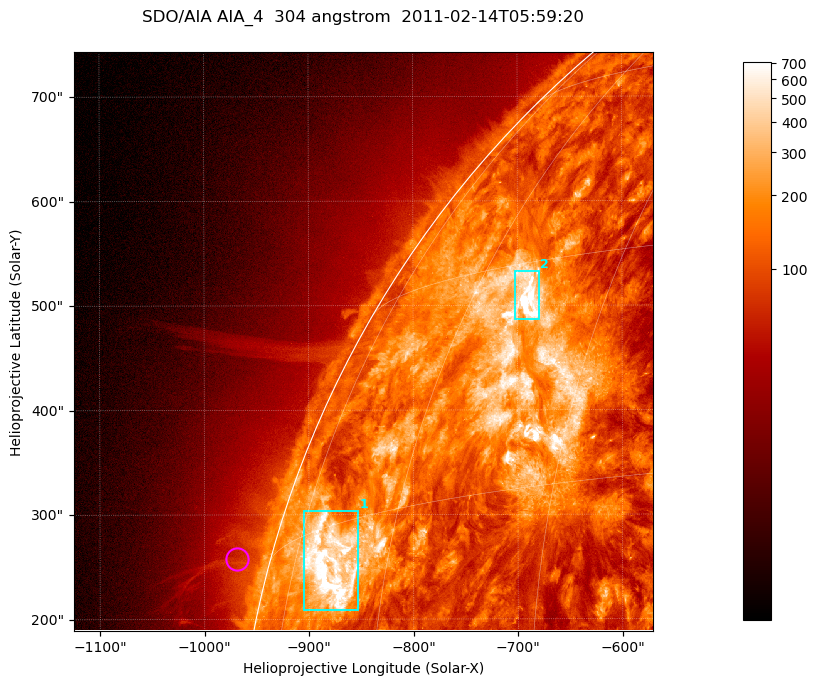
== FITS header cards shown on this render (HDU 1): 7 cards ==
TELESCOP= 'SDO/AIA '           / For AIA: SDO/AIA
INSTRUME= 'AIA_4   '           / For AIA: AIA_ATA1, AIA_ATA2, AIA_ATA3 or AIA_AT
WAVELNTH=                  304 / [angstrom] Wavelength
WAVEUNIT= 'angstrom'           / Wavelength unit: angstrom
DATE-OBS= '2011-02-14T05:59:20.132' / [ISO] Date when observation started; ISO 8
CTYPE1  = 'HPLN-TAN'           / CTYPE1; Typically HPLN
CTYPE2  = 'HPLT-TAN'           / CTYPE2; Typically HPLT

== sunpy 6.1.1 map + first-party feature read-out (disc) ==
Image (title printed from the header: SDO/AIA AIA_4  304 angstrom  2011-02-14T05:59:20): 923 x 923 px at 0.6 arcsec/px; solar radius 972 arcsec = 1619 px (partial field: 4.9% of the solar disc is inside the frame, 47% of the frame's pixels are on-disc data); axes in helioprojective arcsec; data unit not stated in the header (colour bar unlabelled)
Orientation: roll -0.132 deg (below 1 deg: not rotated)
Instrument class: DISC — disc imager (sunpy class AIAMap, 304 A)
Bright regions (active regions / flare kernels): reference = the on-disc median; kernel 7 px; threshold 5 sigma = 367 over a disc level ~129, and >= 1.15x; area >= 851 px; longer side >= 11 px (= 6.6 arcsec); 2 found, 2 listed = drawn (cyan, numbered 1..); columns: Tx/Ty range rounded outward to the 2 arcsec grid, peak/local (2 s.f.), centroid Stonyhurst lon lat
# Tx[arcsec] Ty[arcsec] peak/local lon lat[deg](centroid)
1 -906..-852 208..304 12 -68 +12
2 -704..-678 486..534 16 -53 +27
Off-limb structures (1.02-1.3 R_sun): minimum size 400 px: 4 found; the strongest spans PA ~75 deg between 1.02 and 1.07 R_sun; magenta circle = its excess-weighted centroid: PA ~75 deg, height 1.03 R_sun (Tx ~-968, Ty ~258 arcsec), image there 1.5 x the reference